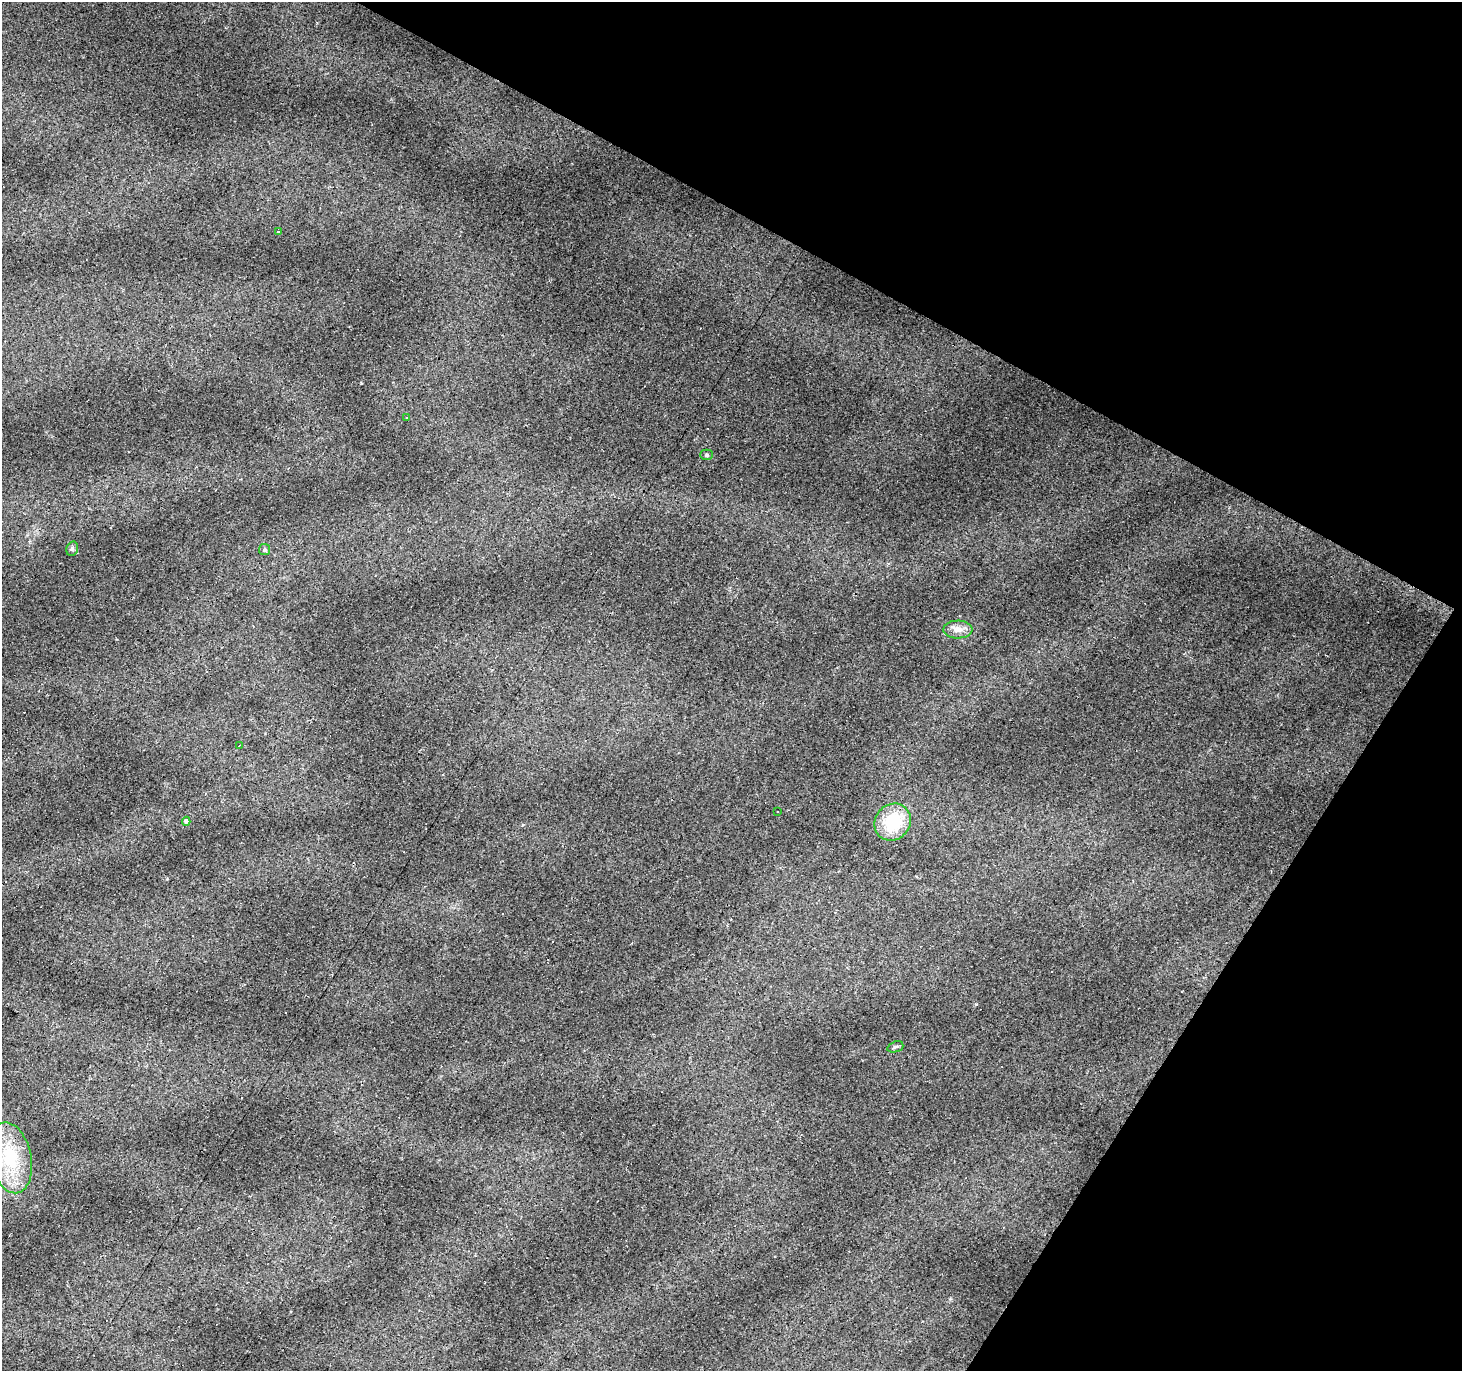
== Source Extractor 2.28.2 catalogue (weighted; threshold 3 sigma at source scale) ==
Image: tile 8 of 4 x 4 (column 4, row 2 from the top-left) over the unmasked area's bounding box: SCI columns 4382-5841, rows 2928-4296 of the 5844 x 5921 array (HDU 1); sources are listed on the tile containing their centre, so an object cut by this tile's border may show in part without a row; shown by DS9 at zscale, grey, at full resolution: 1 PNG px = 1 image px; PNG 1464 x 1373 px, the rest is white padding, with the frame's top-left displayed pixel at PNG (2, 2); every listed detection drawn as its Kron ellipse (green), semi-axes under 4 PNG px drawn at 4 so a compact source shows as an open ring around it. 27% of this frame is shown black and not used: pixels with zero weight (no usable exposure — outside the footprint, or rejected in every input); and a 3 px margin inside the footprint's outer edge (the drizzle kernel's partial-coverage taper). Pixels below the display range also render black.
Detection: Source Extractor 2.28.2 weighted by HDU 2 'WHT'; one run over the whole footprint, this tile lists its part. Background 0.0785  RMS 0.0079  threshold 0.0354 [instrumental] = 3 sigma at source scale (4.5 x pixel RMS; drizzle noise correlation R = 1.50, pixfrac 1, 0.0396/0.0396 arcsec/px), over >= 5 px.
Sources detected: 18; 6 cosmic-ray / hot-pixel residue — neither listed nor drawn; the other 12 listed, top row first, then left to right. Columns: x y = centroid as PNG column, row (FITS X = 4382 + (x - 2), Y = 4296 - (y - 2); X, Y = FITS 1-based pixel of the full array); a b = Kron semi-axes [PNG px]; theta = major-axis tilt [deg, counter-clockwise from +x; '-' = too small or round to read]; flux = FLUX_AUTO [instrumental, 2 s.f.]
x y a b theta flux
279 231 3 2 - 0.83
406 418 2 2 - 0.62
706 455 6 5 - 1.4
72 549 7 5 74 1.7
265 549 5 5 - 1.4
958 629 14 9 1 6
239 746 3 2 - 0.82
777 812 3 2 - 0.79
186 821 4 4 - 5.4
893 822 19 17 48 32
895 1047 8 5 19 1.5
10 1158 36 20 -78 38
Unlisted compact peaks at least as high as the median listed source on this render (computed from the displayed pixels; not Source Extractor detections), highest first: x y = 976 1004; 361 383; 523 825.